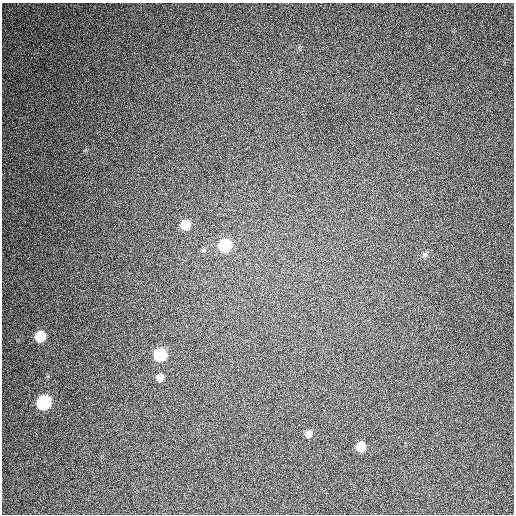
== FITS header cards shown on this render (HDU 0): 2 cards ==
NAXIS1  =                  512 / Axis length
NAXIS2  =                  512 / Axis length

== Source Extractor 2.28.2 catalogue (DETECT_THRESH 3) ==
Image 512 x 512 px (HDU 0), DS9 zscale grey, 1 PNG px = 1 image px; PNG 516 x 516 px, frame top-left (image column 1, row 512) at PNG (2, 3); no overlay
Background 446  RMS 12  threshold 35.7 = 3 sigma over >= 5 px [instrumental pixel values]
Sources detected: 10; all 10 listed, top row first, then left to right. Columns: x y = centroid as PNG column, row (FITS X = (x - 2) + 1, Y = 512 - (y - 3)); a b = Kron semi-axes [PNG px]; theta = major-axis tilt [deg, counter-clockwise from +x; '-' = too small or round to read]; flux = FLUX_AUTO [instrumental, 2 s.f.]
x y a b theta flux
185 225 8 7 - 18000
225 245 8 8 - 52000
204 250 7 6 - 1600
425 254 8 7 - 2200
40 336 8 7 - 25000
160 355 8 8 - 56000
160 377 8 7 - 5400
43 402 9 8 - 91000
308 434 8 7 - 5000
361 447 8 7 - 14000